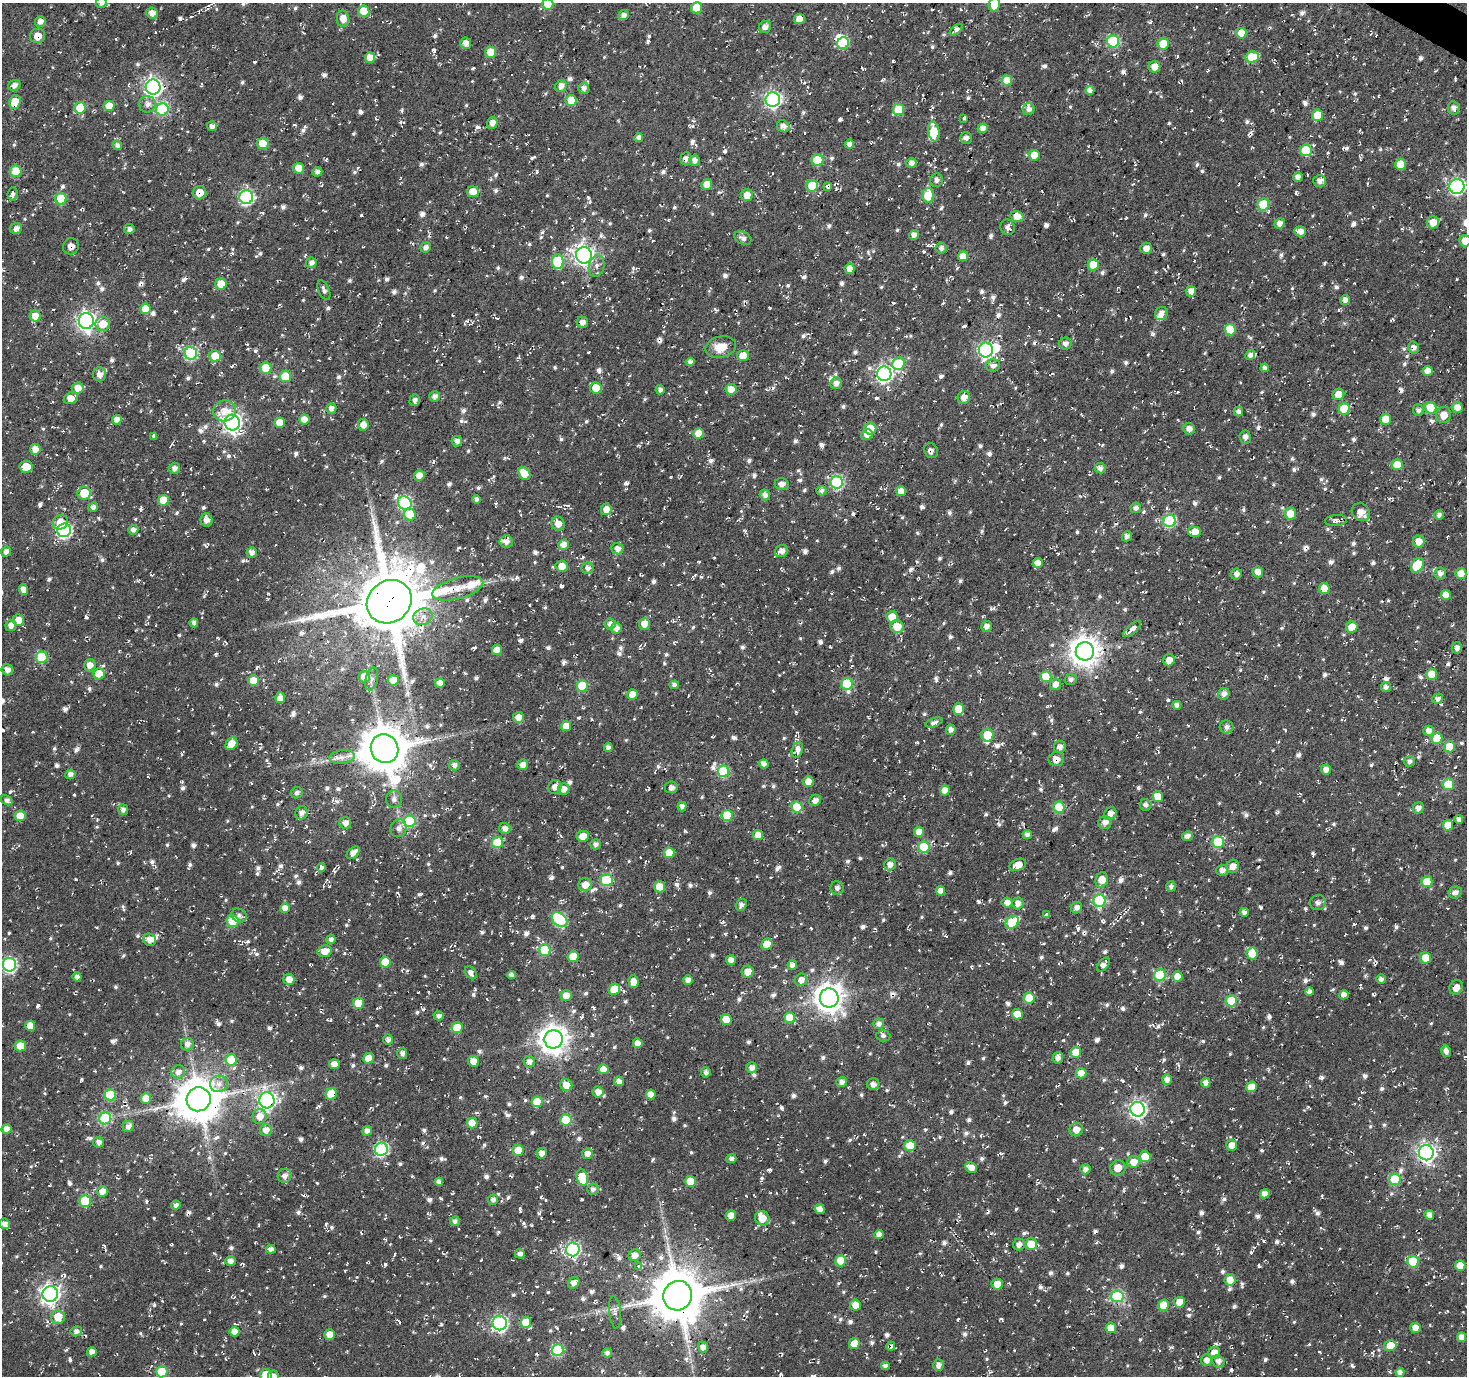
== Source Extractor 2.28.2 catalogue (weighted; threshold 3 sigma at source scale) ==
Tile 10 of 4 x 4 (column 2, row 3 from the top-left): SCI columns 1469-2933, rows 1629-3002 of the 5863 x 5936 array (HDU 1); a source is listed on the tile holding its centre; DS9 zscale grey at full resolution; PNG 1469 x 1378 px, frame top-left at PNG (2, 3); each listed source drawn as its Kron ellipse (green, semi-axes under 4 px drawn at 4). Shown black and unused: <1% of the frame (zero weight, under 2 of 3 exposures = <1% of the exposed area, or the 3 px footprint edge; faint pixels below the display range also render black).
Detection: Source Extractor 2.28.2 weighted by HDU 2 'WHT'; one run over the whole footprint, this tile lists its part. Background -0.00386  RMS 0.0082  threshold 0.037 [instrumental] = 3 sigma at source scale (4.5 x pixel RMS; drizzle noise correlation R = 1.50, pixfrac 1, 0.0396/0.0396 arcsec/px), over >= 5 px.
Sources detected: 1482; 4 inside a brighter object's white glare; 38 cosmic-ray / hot-pixel residue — neither listed nor drawn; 19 inside a brighter listed object's ellipse — not listed separately; of the other 1421, all 500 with FLUX_AUTO >= 3.15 (the completeness limit of this list) listed and drawn (921 fainter detections not listed), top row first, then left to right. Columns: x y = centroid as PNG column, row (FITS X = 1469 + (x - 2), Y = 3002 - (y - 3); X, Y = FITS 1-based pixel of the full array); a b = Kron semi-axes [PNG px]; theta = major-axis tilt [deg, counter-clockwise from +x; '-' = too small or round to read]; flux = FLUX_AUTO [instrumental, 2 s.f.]
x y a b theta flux
101 3 5 5 - 3.8
548 4 5 5 - 25
994 5 7 5 77 14
696 8 5 5 - 16
364 11 5 5 - 23
152 13 6 5 - 5.4
624 15 5 5 - 3.8
343 19 8 6 -81 8.1
799 19 5 5 - 11
40 22 5 5 - 5
765 27 6 5 - 4.3
956 30 7 4 41 4.1
1241 33 5 5 - 15
37 36 8 7 - 9.1
1113 41 6 6 - 79
466 43 5 5 - 5.7
843 43 6 5 - 40
1163 44 6 5 - 25
491 52 5 5 - 15
1252 57 7 5 15 28
370 58 5 5 - 9.1
1154 67 6 6 - 8.2
1007 80 5 5 - 14
14 85 6 5 - 5.1
561 86 6 5 - 6.2
153 87 7 7 - 300
584 88 6 5 - 3.9
1090 90 4 4 - 5.2
773 100 7 7 - 240
571 101 5 5 - 20
15 102 7 5 69 19
147 104 8 8 - 5.2
109 106 5 5 - 14
80 108 6 5 - 21
1454 108 7 6 - 4.7
162 109 6 6 - 70
1029 109 6 6 - 3.5
899 110 5 5 - 31
1317 115 6 5 - 17
964 118 4 3 - 4
492 123 6 5 - 6
212 126 5 5 - 4.1
783 126 6 5 - 3.9
983 128 5 4 - 6.5
934 132 10 5 -80 20
639 138 5 4 - 4
966 138 6 5 - 4.2
263 144 5 5 - 26
849 144 4 4 - 4.8
117 145 5 4 - 3.6
1306 150 6 5 - 39
1034 155 5 5 - 10
686 159 6 5 - 4.3
694 160 5 5 - 5.2
818 160 6 5 - 33
911 163 5 4 - 4.6
1400 164 5 5 - 15
299 168 5 5 - 17
16 171 6 6 - 29
317 172 5 4 - 3.9
1298 177 5 4 - 4.6
936 180 7 6 - 3.7
1320 181 6 6 - 5
707 184 5 5 - 14
812 186 6 5 - 34
828 186 4 3 - 17
1457 186 7 7 - 170
473 192 6 5 - 13
200 193 7 6 - 9.1
13 194 7 5 83 3.9
747 195 6 6 - 8.3
928 195 7 5 87 32
246 197 7 7 - 150
61 199 6 5 - 37
1263 205 6 5 - 37
1017 217 6 5 - 9.3
1279 223 5 5 - 5.1
1433 223 6 6 - 11
1007 227 8 7 - 4
16 229 6 5 - 4.8
129 229 5 5 - 3.2
1300 231 6 5 - 6.7
914 235 5 4 - 4.7
743 238 9 6 -31 4
1465 241 6 5 - 7.6
71 246 8 7 - 4.8
426 247 5 5 - 3.8
941 248 5 5 - 3.4
1146 248 6 5 - 5.7
584 255 8 8 - 430
963 256 5 5 - 8.8
558 262 7 6 - 38
311 263 5 5 - 3.8
1093 265 6 5 - 17
597 266 11 7 75 4.6
850 269 5 5 - 7.1
221 284 5 5 - 20
324 290 10 5 -67 3.7
1191 291 5 5 - 6.3
1345 300 5 5 - 4.9
145 309 5 5 - 15
1161 313 7 6 - 6.2
35 316 5 5 - 13
86 321 8 7 - 340
582 322 6 5 - 4.6
103 324 7 7 - 14
1230 330 6 5 - 26
1065 343 6 6 - 3.9
721 347 15 10 14 15
1413 348 6 5 - 3.7
986 350 7 7 - 190
191 353 6 6 - 99
743 355 6 5 - 15
1250 355 5 4 - 4
215 356 6 5 - 16
690 362 4 4 - 3.9
899 364 6 6 - 38
993 365 7 6 - 4.5
266 368 5 5 - 24
1265 368 4 4 - 3.9
1428 371 5 5 - 7.9
99 374 7 6 - 5.5
884 374 7 7 - 230
285 377 5 5 - 34
836 383 6 5 - 4.7
78 388 6 5 - 9.3
596 388 6 5 - 18
731 389 5 5 - 9.6
660 390 4 4 - 3.7
1338 394 6 5 - 9.7
435 396 5 5 - 4.3
964 397 6 6 - 7.4
71 398 7 5 30 8.5
415 400 6 5 - 3.6
1457 407 5 5 - 7.5
331 408 5 5 - 4.3
1430 408 6 5 - 24
1344 409 6 5 - 27
1418 410 6 5 - 3.2
224 411 11 10 - 12
1238 412 5 4 - 3.3
1444 415 8 7 - 9.3
304 419 5 5 - 12
1386 419 5 5 - 13
117 420 5 4 - 6.6
232 423 8 7 - 370
280 423 5 5 - 12
363 425 6 5 - 6.7
870 428 6 6 - 16
1189 429 6 5 - 5.7
698 434 5 5 - 12
867 435 6 5 - 5.9
154 436 4 3 - 12
1245 437 6 5 - 3.6
457 441 5 5 - 4
35 449 5 5 - 9.8
931 451 8 6 -61 3.6
1397 465 5 5 - 14
26 467 6 6 - 16
174 468 5 5 - 4.5
1100 468 5 5 - 4.5
524 473 7 5 -48 13
419 476 5 5 - 9.6
837 482 6 6 - 100
782 484 7 6 - 4.8
821 491 5 4 - 3.2
901 491 5 5 - 10
84 493 6 6 - 23
765 495 5 5 - 4.1
477 499 4 4 - 3.4
163 500 5 5 - 18
405 503 7 6 - 110
93 507 5 4 - 3.5
1136 508 5 5 - 4
606 509 6 5 - 7.1
1361 512 9 8 - 9.2
1290 514 6 6 - 13
410 515 6 5 - 21
1439 515 5 4 - 3.3
207 520 7 6 - 5.7
1336 520 11 5 4 4.1
1169 521 6 6 - 81
60 522 8 7 - 9.5
558 524 7 6 - 7.1
64 530 7 6 - 180
133 530 5 5 - 3.9
1195 532 6 5 - 11
1127 536 5 4 - 4.7
506 541 7 6 - 6.2
1419 541 6 6 - 8.7
564 545 6 5 - 6.7
617 549 6 5 - 5.2
781 551 7 6 - 6.1
6 552 5 5 - 4.8
252 553 5 5 - 4.2
1038 563 5 5 - 7.9
1417 565 8 6 57 36
562 566 6 6 - 9.2
588 568 6 5 - 4
1258 572 5 5 - 7.9
1440 573 6 6 - 4.1
1461 573 5 5 - 9.4
1236 574 5 5 - 4.2
458 588 26 10 15 12
1324 588 5 5 - 13
23 589 5 4 - 6.7
1446 595 5 5 - 9.4
389 602 23 20 36 7100
423 617 10 8 25 6.4
892 617 6 5 - 10
18 620 6 5 - 8.6
194 623 5 4 - 3.2
610 624 5 5 - 4.7
644 624 6 5 - 9.9
11 625 5 5 - 5.6
897 626 6 6 - 17
986 626 5 5 - 4.3
1352 627 6 5 - 15
616 628 5 5 - 5.8
1132 629 11 4 42 5.9
1457 648 6 5 - 3.6
497 650 5 5 - 11
1085 651 9 9 - 1100
42 657 6 5 - 45
1169 660 6 5 - 6.6
90 665 6 5 - 6.8
7 670 6 5 - 5.3
99 674 5 5 - 27
1432 674 5 5 - 13
364 677 6 5 - 13
1046 677 5 5 - 24
372 679 12 6 77 3.5
1071 679 6 5 - 3.4
393 680 5 5 - 15
253 681 5 5 - 13
440 683 5 5 - 5.7
847 684 6 6 - 46
1056 684 6 5 - 7.7
674 685 4 4 - 3.7
582 686 6 5 - 38
1386 687 5 5 - 3.8
632 694 5 5 - 11
1224 694 6 5 - 4.5
280 698 5 5 - 5.4
1438 699 5 5 - 3.5
1177 705 4 4 - 3.3
958 709 5 5 - 20
518 717 5 5 - 7.1
934 722 9 4 19 3.2
566 726 5 5 - 12
1227 727 7 6 - 3.9
951 730 5 5 - 4.6
1429 731 5 5 - 5.9
987 735 6 6 - 25
1437 738 5 5 - 21
231 744 7 5 53 14
1060 747 6 6 - 4.4
1450 747 5 5 - 22
608 748 4 4 - 3.8
385 749 14 13 - 3500
797 750 8 5 69 6
342 757 13 7 8 5.2
1056 759 8 7 - 6
1409 761 5 5 - 3.4
764 764 5 4 - 6.6
454 765 5 5 - 4.1
523 765 5 5 - 7.7
1326 770 5 5 - 5.4
724 771 6 6 - 63
70 774 5 4 - 3.8
808 782 5 5 - 8.2
1448 784 6 6 - 23
555 787 7 6 - 5.5
671 787 6 6 - 3.6
564 789 6 5 - 6.7
945 791 5 5 - 11
297 793 6 5 - 3.4
1158 797 5 5 - 14
394 799 9 7 85 3.9
7 800 6 4 -31 3.3
815 800 6 5 - 4.6
1146 805 6 5 - 3.4
682 807 5 4 - 3.8
797 807 5 5 - 31
1059 807 5 5 - 34
1418 808 6 5 - 4.7
123 810 5 5 - 3.4
301 813 6 6 - 5.2
1110 814 7 5 47 6.2
727 815 5 5 - 34
20 816 5 5 - 15
1459 819 4 4 - 3.5
410 821 6 6 - 65
1105 822 7 6 - 5
345 823 6 6 - 5
1448 825 5 5 - 13
399 828 9 7 60 4.8
505 829 6 5 - 5.2
919 832 5 5 - 9.9
1027 834 5 4 - 3.5
758 835 5 5 - 8.6
583 836 6 5 - 11
1187 836 5 4 - 4.9
1218 842 6 6 - 52
498 843 5 5 - 38
595 844 5 5 - 3.7
924 847 5 5 - 37
353 853 8 5 41 6
669 853 5 5 - 19
890 865 6 6 - 5.1
1018 865 8 5 24 8.7
1233 866 7 6 - 5.8
321 868 4 3 - 16
1222 870 6 5 - 4.7
606 880 6 6 - 57
1102 880 8 6 72 11
1427 882 5 5 - 20
585 885 6 6 - 8.5
1171 886 5 5 - 3.2
659 887 5 5 - 11
837 888 6 6 - 3.7
941 891 4 4 - 7
1455 892 7 6 - 4.1
1099 901 6 6 - 77
1007 903 5 5 - 5
1018 903 6 5 - 5.6
1318 903 8 7 - 3.5
741 905 6 5 - 4.1
285 908 5 5 - 7.1
1076 908 6 5 - 4.5
1244 912 4 4 - 3.6
239 915 8 6 -32 3.6
1046 915 3 3 - 15
560 920 9 6 -41 79
233 921 6 6 - 36
1012 922 7 5 39 48
331 939 5 4 - 3.3
150 940 6 6 - 6.8
767 944 6 5 - 15
545 950 6 6 - 46
325 951 7 5 12 10
1252 953 6 5 - 22
573 957 5 5 - 22
1425 958 5 5 - 14
731 960 5 5 - 5.1
385 962 5 5 - 22
9 965 7 6 - 140
792 965 5 4 - 4.5
1103 965 8 5 50 4.6
748 972 6 6 - 9.5
471 973 7 5 -51 4.5
512 975 4 4 - 4.5
1160 975 6 5 - 55
1177 976 5 5 - 10
77 977 4 4 - 4.1
289 979 5 5 - 8
1381 979 5 4 - 3.5
688 980 5 4 - 4.4
801 980 6 6 - 6.1
633 982 6 5 - 9.3
1456 987 7 6 - 6.1
614 989 6 5 - 22
1309 991 4 4 - 4
566 995 5 5 - 8.2
1344 995 5 4 - 5.6
829 998 9 9 - 990
1029 998 5 5 - 25
1231 1001 5 5 - 33
358 1003 5 5 - 24
1017 1014 5 5 - 12
439 1016 5 4 - 3.1
790 1018 5 5 - 24
726 1020 5 5 - 15
879 1024 5 5 - 4.3
30 1026 5 5 - 11
457 1028 5 5 - 27
883 1036 7 5 -3 3.6
554 1039 9 9 - 1000
388 1040 5 5 - 4
638 1043 5 5 - 6.4
187 1044 6 6 - 3.8
20 1046 5 5 - 18
1446 1051 6 4 -79 4.7
1076 1052 5 5 - 14
402 1053 5 5 - 3.4
368 1058 5 5 - 13
1058 1058 6 5 - 4.5
231 1060 6 5 - 26
474 1061 6 5 - 8.4
529 1062 6 5 - 4.2
334 1064 5 5 - 6.6
752 1068 5 5 - 5.4
604 1069 5 5 - 9.6
178 1072 7 6 - 5.2
706 1072 5 5 - 3.2
1081 1073 5 5 - 14
1167 1079 5 5 - 4.6
619 1081 5 5 - 5.2
842 1082 5 5 - 4.5
1206 1083 5 4 - 5.4
219 1084 9 8 - 5.7
873 1084 6 6 - 4.3
566 1085 6 6 - 9.7
1251 1087 5 5 - 13
598 1092 6 5 - 6.5
331 1094 6 5 - 19
651 1094 5 5 - 7.5
110 1095 6 5 - 40
146 1098 5 5 - 14
199 1099 12 12 - 3000
267 1100 8 7 - 310
537 1102 5 5 - 22
1138 1109 7 7 - 270
260 1116 7 7 - 8.8
105 1118 6 6 - 74
566 1120 6 5 - 33
472 1123 5 5 - 15
128 1126 6 5 - 4.5
6 1129 5 5 - 6.8
1076 1129 7 6 - 7.2
266 1130 6 6 - 6.8
367 1131 5 4 - 4.3
98 1142 5 5 - 4.6
1232 1145 5 5 - 8.4
910 1146 6 5 - 22
381 1149 6 6 - 120
518 1150 5 5 - 18
542 1153 5 5 - 4.4
1426 1153 7 7 - 320
587 1154 5 5 - 5.1
1145 1157 5 5 - 19
731 1159 5 4 - 3.6
1134 1162 6 6 - 9.9
971 1168 6 5 - 8.8
1118 1168 8 7 - 10
1085 1169 5 5 - 4.2
285 1176 7 6 - 4.9
582 1178 8 5 -73 31
1395 1179 6 6 - 49
690 1181 5 5 - 23
439 1182 4 4 - 4.1
593 1189 6 5 - 3.2
102 1191 5 5 - 7.7
1265 1194 5 4 - 7
493 1200 5 5 - 3.7
85 1201 6 6 - 32
176 1205 5 4 - 3.3
820 1209 5 5 - 7
731 1215 5 5 - 6.3
1429 1215 5 4 - 5.3
762 1218 7 7 - 11
455 1221 5 5 - 3.2
4 1224 5 5 - 4.8
879 1235 4 4 - 6.1
1031 1244 6 5 - 15
1019 1245 6 5 - 4.9
271 1249 5 4 - 5.5
573 1249 7 6 - 140
520 1254 5 4 - 3.8
635 1255 6 6 - 6.1
230 1261 5 5 - 4.4
841 1261 5 5 - 20
1413 1262 6 5 - 31
1460 1266 5 5 - 14
639 1267 4 4 - 8.5
1230 1280 6 5 - 10
574 1283 6 5 - 5.9
997 1284 5 5 - 14
50 1294 8 7 - 400
678 1296 15 14 - 4200
1117 1296 6 6 - 65
1179 1302 5 5 - 11
855 1305 5 5 - 9.7
1163 1305 5 5 - 22
615 1312 16 6 -84 3.9
58 1317 7 7 - 15
526 1322 6 5 - 20
500 1323 7 7 - 200
1111 1328 5 5 - 11
1415 1328 5 5 - 7.4
76 1331 6 5 - 4
235 1332 5 5 - 11
330 1335 5 5 - 9.4
1461 1337 5 4 - 7.5
854 1343 6 5 - 11
891 1346 4 3 - 14
1390 1346 6 5 - 17
703 1347 5 5 - 5.8
558 1350 6 6 - 72
92 1352 5 4 - 5
607 1353 5 5 - 3.2
1214 1353 6 5 - 10
1207 1360 6 5 - 5.1
1218 1361 7 5 -39 4.4
939 1365 6 5 - 4.7
885 1366 4 4 - 3.3
162 1372 5 5 - 35
1400 1372 4 4 - 4.8
266 1375 6 6 - 18
273 1376 6 5 - 4
Overlapping masked pixels (flux is a lower limit): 22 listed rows (the first 20) at x y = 37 36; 15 102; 1306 150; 686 159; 828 186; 200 193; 71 246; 426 247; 232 423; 1336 520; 389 602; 385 749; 1056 759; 545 950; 1251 1087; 331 1094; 199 1099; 267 1100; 1426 1153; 573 1249
Isophote crosses this tile's border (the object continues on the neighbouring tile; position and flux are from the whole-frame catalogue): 7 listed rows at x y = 101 3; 548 4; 994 5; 1465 241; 9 965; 266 1375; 273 1376